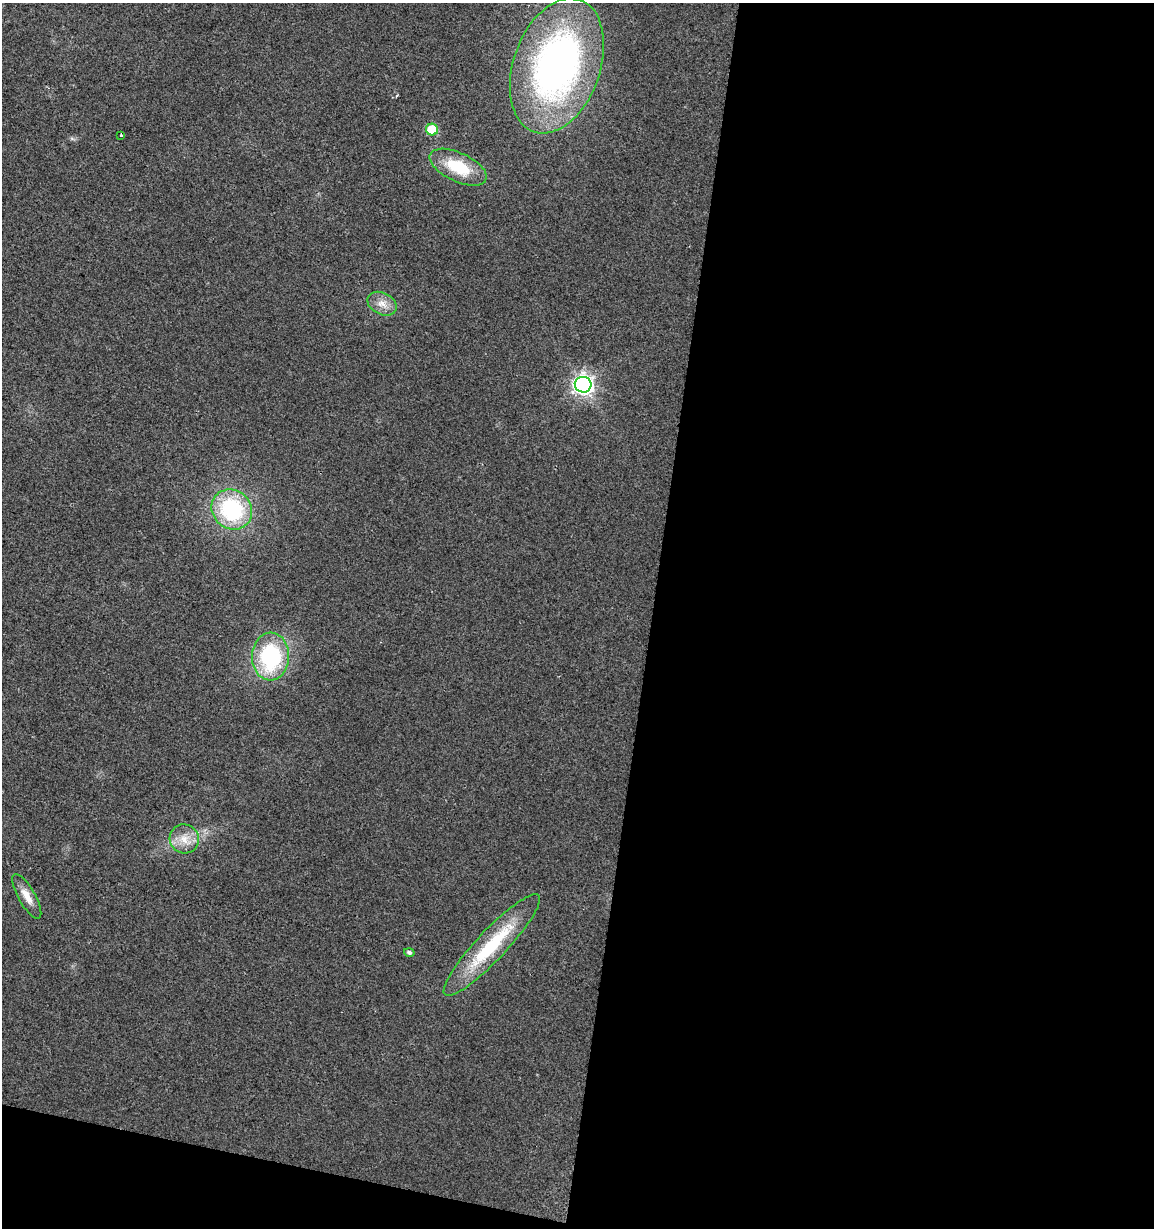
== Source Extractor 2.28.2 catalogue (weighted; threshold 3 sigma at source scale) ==
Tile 16 of 4 x 4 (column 4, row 4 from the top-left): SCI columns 3738-4889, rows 1-1226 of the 5113 x 4909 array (HDU 1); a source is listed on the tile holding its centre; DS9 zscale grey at full resolution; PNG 1156 x 1230 px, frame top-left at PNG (2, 3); each listed source drawn as its Kron ellipse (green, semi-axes under 4 px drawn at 4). Shown black and unused: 46% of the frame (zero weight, under 2 of 3 exposures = <1% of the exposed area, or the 3 px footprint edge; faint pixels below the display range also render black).
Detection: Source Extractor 2.28.2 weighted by HDU 2 'WHT'; one run over the whole footprint, this tile lists its part. Background 0.0138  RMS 0.0058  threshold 0.0263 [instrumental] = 3 sigma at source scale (4.5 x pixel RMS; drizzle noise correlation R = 1.50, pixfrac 1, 0.0396/0.0396 arcsec/px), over >= 5 px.
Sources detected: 12; all 12 listed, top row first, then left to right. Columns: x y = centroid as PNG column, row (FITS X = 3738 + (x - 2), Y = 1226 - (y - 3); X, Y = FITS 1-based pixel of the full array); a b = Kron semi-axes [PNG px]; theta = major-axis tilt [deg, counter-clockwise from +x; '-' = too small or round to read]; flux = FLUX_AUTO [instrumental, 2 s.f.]
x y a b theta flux
557 66 70 43 71 240
432 129 6 6 - 24
121 135 3 3 - 1.7
458 167 31 14 -25 24
382 304 15 10 -26 5.9
583 385 8 8 - 310
232 509 21 19 -41 57
270 656 24 18 88 59
184 839 15 14 - 8.8
27 896 25 8 -60 6.8
492 945 68 15 47 44
409 952 5 4 - 1.5